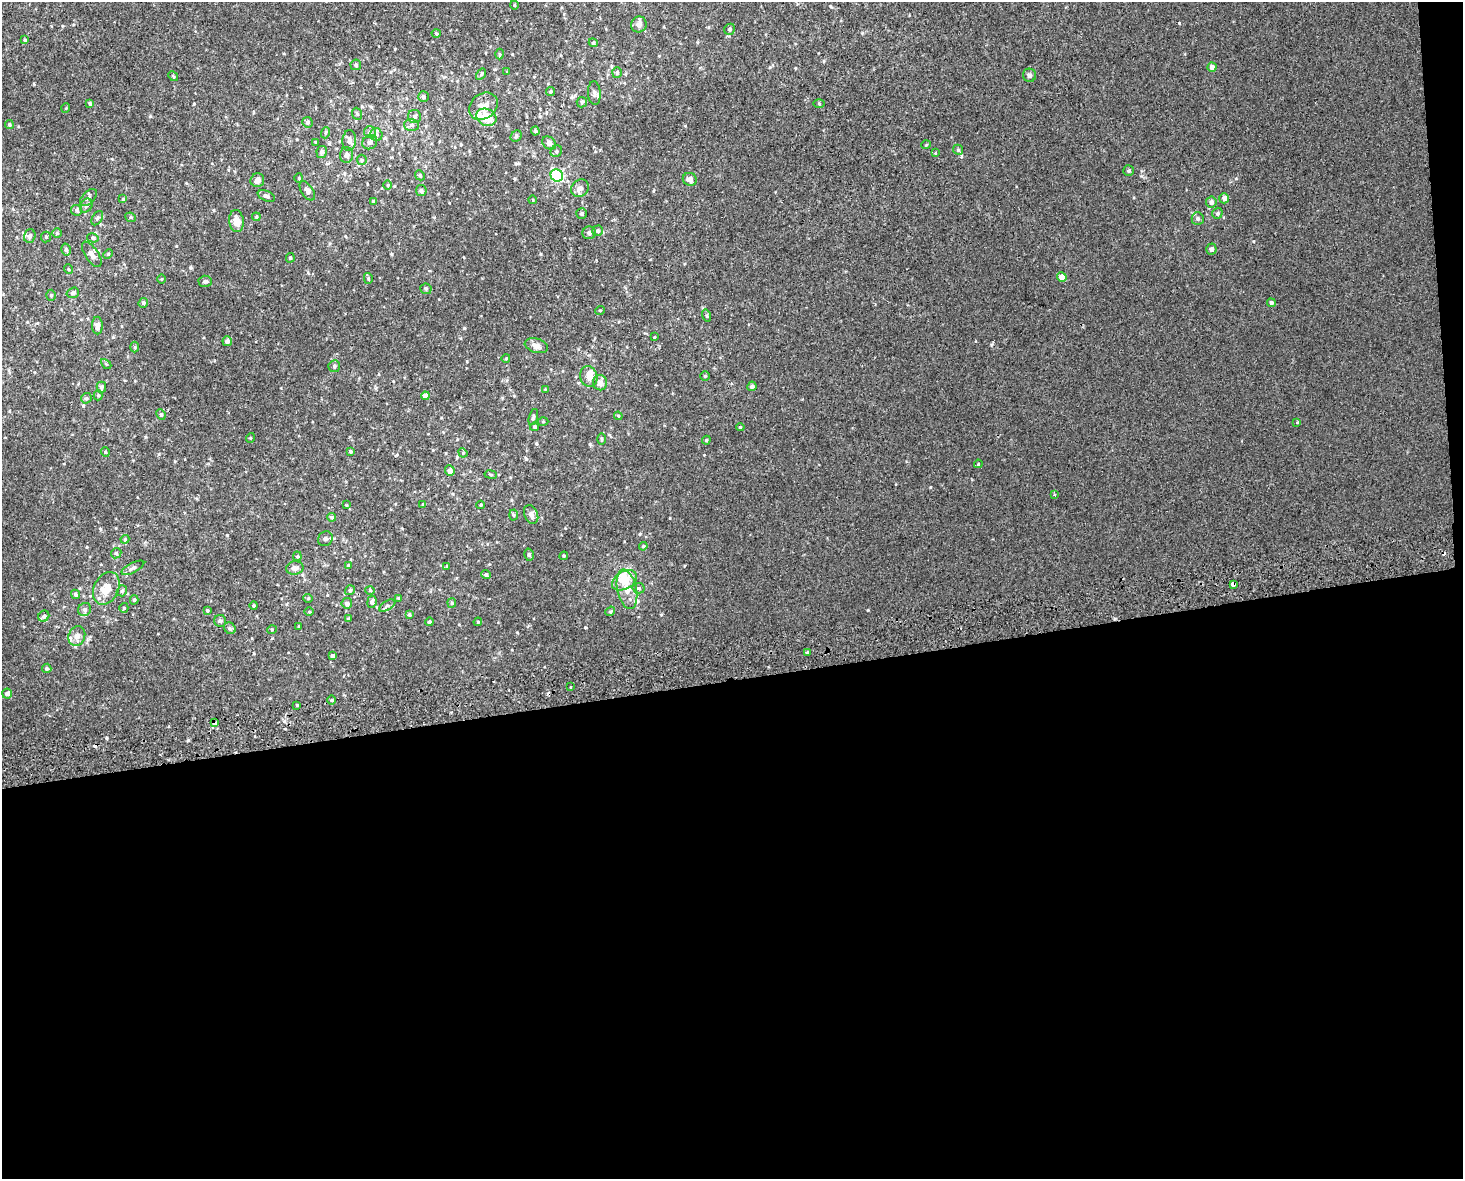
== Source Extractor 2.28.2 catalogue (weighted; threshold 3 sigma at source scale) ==
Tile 12 of 3 x 4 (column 3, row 4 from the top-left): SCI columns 2945-4405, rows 42-1218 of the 4470 x 4790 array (HDU 1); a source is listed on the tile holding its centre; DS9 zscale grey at full resolution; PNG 1465 x 1181 px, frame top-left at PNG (2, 2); each listed source drawn as its Kron ellipse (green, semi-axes under 4 px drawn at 4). Shown black and unused: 43% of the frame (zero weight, under 2 of 3 exposures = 2% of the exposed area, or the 3 px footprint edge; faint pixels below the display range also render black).
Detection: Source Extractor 2.28.2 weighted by HDU 2 'WHT'; one run over the whole footprint, this tile lists its part. Background 0.00318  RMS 0.0056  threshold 0.0251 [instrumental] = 3 sigma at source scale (4.5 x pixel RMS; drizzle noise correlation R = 1.50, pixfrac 1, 0.0396/0.0396 arcsec/px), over >= 5 px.
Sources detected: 196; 2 cosmic-ray / hot-pixel residue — neither listed nor drawn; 9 inside a brighter listed object's ellipse — not listed separately; the other 185 listed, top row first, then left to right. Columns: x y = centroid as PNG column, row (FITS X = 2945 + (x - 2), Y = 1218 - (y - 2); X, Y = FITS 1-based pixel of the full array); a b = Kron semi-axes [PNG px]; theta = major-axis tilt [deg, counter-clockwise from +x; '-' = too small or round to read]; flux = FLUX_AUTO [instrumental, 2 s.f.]
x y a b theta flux
514 5 4 3 - 0.41
639 24 8 7 - 2.6
730 29 6 5 - 0.95
436 33 4 4 - 0.57
25 40 3 3 - 0.53
593 43 4 4 - 0.61
499 54 5 3 - 0.59
356 65 5 5 - 0.91
1212 67 4 4 - 2.5
507 72 3 3 - 0.45
617 73 5 5 - 1.2
481 74 6 4 56 0.81
1029 75 7 6 - 1.3
173 76 5 4 - 0.62
550 92 4 4 - 0.81
594 93 12 6 -86 1.8
423 97 5 5 - 1.1
582 102 5 5 - 0.9
90 103 4 3 - 0.83
819 103 5 3 - 0.51
483 106 15 12 39 5.1
66 108 5 3 - 0.43
357 114 6 4 -67 0.8
414 116 6 6 - 1.4
486 117 10 8 -27 9.3
308 122 5 5 - 1.3
9 125 4 4 - 0.75
412 125 7 6 - 1.6
535 131 4 4 - 0.64
370 132 6 6 - 1.2
325 133 5 3 - 0.62
376 135 6 6 - 1.3
516 136 6 5 - 0.8
349 140 10 7 87 2.1
316 142 3 3 - 0.5
370 142 8 7 - 1.5
549 143 8 5 -37 2
926 145 5 3 - 0.42
958 150 5 4 - 0.76
556 151 6 5 - 0.96
322 152 6 5 - 1.4
935 153 4 3 - 0.41
347 155 8 6 89 1.9
362 160 5 5 - 0.78
1128 170 5 5 - 0.93
420 175 5 4 - 0.83
557 175 6 6 - 62
299 178 4 4 - 0.53
690 179 7 6 - 2.5
257 180 7 6 - 2.7
388 185 4 3 - 0.48
580 188 9 8 - 3.2
421 190 5 5 - 1.4
307 191 11 6 -57 1.8
266 196 9 5 -24 1.2
88 197 10 6 46 1.6
1224 198 5 5 - 2.2
123 199 4 4 - 0.57
533 200 4 3 - 0.35
373 201 3 3 - 0.77
1211 202 5 5 - 2.1
86 206 7 5 57 1.2
77 210 5 5 - 1
582 213 5 5 - 0.89
1217 213 6 5 - 0.96
131 217 5 4 - 0.8
256 217 4 3 - 0.55
97 218 8 5 58 1
1198 219 6 6 - 1.2
236 221 11 7 -82 4.8
598 231 5 5 - 1.3
57 233 4 4 - 0.59
589 233 7 6 - 1.3
30 236 7 5 71 1.4
46 237 5 5 - 0.68
93 238 6 4 -15 0.83
1211 249 5 5 - 2
66 250 6 4 -76 1
92 254 14 6 -56 2.8
108 254 5 4 - 0.6
290 258 4 4 - 0.85
68 269 5 3 - 0.43
1062 277 5 4 - 5.9
368 278 5 4 - 0.65
162 279 5 3 - 0.42
205 281 6 5 - 1.2
426 289 6 5 - 0.79
73 293 6 5 - 1.2
51 295 5 4 - 0.79
143 303 5 4 - 1.1
1271 303 4 4 - 1.2
600 310 5 3 - 0.45
707 316 6 4 -74 0.74
97 325 9 5 -89 3.2
654 337 3 2 - 0.41
227 341 5 4 - 2.3
536 346 12 7 -17 2.9
135 347 5 3 - 0.56
506 358 4 3 - 0.44
106 364 6 3 -44 0.59
334 366 6 6 - 1.1
589 376 10 8 -75 4.4
705 376 4 4 - 0.58
600 383 8 7 - 2.7
752 386 5 4 - 1.4
101 387 5 5 - 1.4
545 389 3 3 - 0.34
98 395 5 4 - 0.66
425 396 4 4 - 3.5
86 398 5 5 - 0.92
161 414 5 4 - 0.69
618 416 4 4 - 0.55
533 417 8 3 73 0.87
543 421 5 3 - 0.5
1297 422 3 3 - 5.8
534 427 4 4 - 0.83
740 427 4 4 - 0.51
250 438 5 3 - 0.43
601 439 5 3 - 0.61
706 440 4 4 - 0.75
350 451 4 3 - 0.74
105 452 5 4 - 0.66
463 453 5 4 - 0.51
978 464 4 3 - 0.46
450 471 5 5 - 2.6
491 474 6 3 -9 0.62
1054 495 3 3 - 0.66
423 504 4 3 - 0.6
347 505 4 3 - 0.41
481 505 4 3 - 0.5
531 514 10 6 -65 3.1
513 515 5 3 - 0.63
332 517 4 4 - 1
125 539 4 4 - 0.63
325 539 8 7 - 1.3
643 546 4 4 - 0.58
116 553 5 4 - 0.75
529 555 6 4 -77 0.93
297 556 4 4 - 0.66
564 556 4 4 - 0.62
348 566 4 3 - 0.65
447 566 4 3 - 0.5
133 568 12 5 28 1.9
295 568 9 6 9 2.4
486 575 5 4 - 1.1
624 580 13 9 30 9.2
1233 584 4 3 - 11
106 588 17 12 63 9.5
639 588 6 5 - 1.3
627 589 20 9 -78 7.9
350 590 5 4 - 1
370 590 4 4 - 0.6
122 591 6 5 - 1
76 594 5 4 - 1.2
308 598 4 4 - 0.55
398 598 4 3 - 0.42
134 600 5 4 - 0.84
372 602 6 4 80 1.7
347 603 5 5 - 2
452 603 5 4 - 0.62
254 606 4 3 - 0.48
387 606 9 4 31 1.2
124 608 5 4 - 0.61
85 609 7 6 - 1.4
207 611 4 3 - 0.63
610 611 5 4 - 0.87
309 612 5 3 - 0.5
409 615 4 3 - 0.67
44 616 6 5 - 1.2
349 619 4 4 - 0.98
220 621 6 6 - 1
429 622 4 4 - 0.87
478 622 4 4 - 0.55
299 626 4 3 - 0.45
230 628 6 5 - 1.1
272 629 5 3 - 0.52
77 636 10 8 69 3
807 652 3 3 - 5.5
332 656 4 3 - 1.6
47 668 5 5 - 0.97
570 687 3 2 - 0.56
7 694 5 5 - 2.4
332 700 4 3 - 0.54
297 705 2 2 - 0.41
215 723 4 3 - 5.9
Overlapping masked pixels (flux is a lower limit): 2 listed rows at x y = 1233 584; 215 723
Unlisted compact peaks at least as high as the median listed source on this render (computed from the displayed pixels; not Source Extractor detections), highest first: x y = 1179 23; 868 610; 930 487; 640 534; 464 328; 585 627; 106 738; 991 345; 392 254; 1253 241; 227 535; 150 116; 862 33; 526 459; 590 444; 467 361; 159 454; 1236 178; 34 84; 190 267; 395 49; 194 104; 541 254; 661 615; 517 632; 685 126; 176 246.